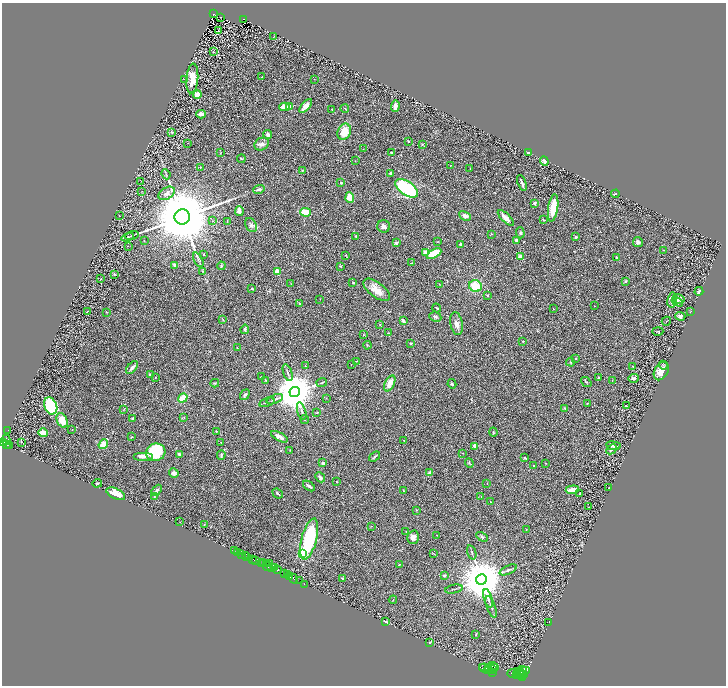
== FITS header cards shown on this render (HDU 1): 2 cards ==
NAXIS1  =                 1448
NAXIS2  =                 1367

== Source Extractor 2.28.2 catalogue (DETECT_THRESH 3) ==
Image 1448 x 1367 px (HDU 1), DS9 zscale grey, zoomed out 1/2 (1 PNG px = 2 x 2 image px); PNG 728 x 688 px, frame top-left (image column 1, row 1366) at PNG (2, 3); each listed source drawn as its Kron ellipse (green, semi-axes under 4 px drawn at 4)
Background 0.499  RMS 0.029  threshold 0.0878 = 3 sigma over >= 5 px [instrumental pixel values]
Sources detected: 319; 44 cannot appear on this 1/2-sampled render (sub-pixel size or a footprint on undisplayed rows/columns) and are neither listed nor drawn; the other 275 listed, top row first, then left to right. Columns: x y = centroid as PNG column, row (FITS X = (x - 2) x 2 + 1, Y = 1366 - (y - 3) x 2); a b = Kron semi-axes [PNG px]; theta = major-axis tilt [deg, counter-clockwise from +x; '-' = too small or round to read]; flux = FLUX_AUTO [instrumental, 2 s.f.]
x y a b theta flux
213 14 3 2 - 110
220 17 2 1 - 1.6
244 19 3 2 - 28
218 31 2 2 - 39
273 37 2 1 - 1.6
214 52 2 1 - 2.3
262 77 2 2 - 4
192 78 15 6 85 84
185 79 2 2 - 2.2
314 79 2 2 - 2.1
197 94 4 3 - 43
306 106 8 4 49 44
395 106 6 3 87 31
284 107 5 4 - 48
290 107 2 2 - 120
345 109 4 2 - 3.5
332 110 2 2 - 6.1
201 114 5 3 - 34
172 132 3 3 - 5.4
344 132 8 6 67 100
268 135 4 4 - 16
408 141 3 2 - 3.6
188 143 2 2 - 2.4
262 144 7 6 - 28
422 145 4 3 - 6.8
363 149 3 2 - 1.9
220 152 3 2 - 2.6
391 153 2 2 - 5.3
529 153 4 2 - 13
241 159 4 2 - 6.3
355 161 2 2 - 2.1
544 161 5 3 - 12
450 166 3 2 - 2.9
201 167 3 3 - 4.5
470 169 3 2 - 2.1
302 170 3 2 - 3.9
391 173 3 3 - 10
166 174 5 3 - 6.5
141 181 3 2 - 1.4
341 183 2 2 - 6.3
522 183 8 2 -69 18
407 188 13 7 -36 570
259 189 6 4 16 12
142 191 2 2 - 2.7
167 193 9 5 31 26
615 194 4 3 - 4.1
350 198 5 4 - 85
535 203 2 2 - 53
553 208 14 5 81 120
239 211 5 2 - 47
306 212 5 3 - 110
119 216 2 1 - 2.1
465 216 6 4 -27 20
182 217 8 7 - 86000
506 218 10 4 -44 44
544 220 3 2 - 4.3
213 221 2 1 - 1.6
227 222 2 2 - 2.2
251 225 7 5 -60 17
384 226 6 6 - 22
520 233 5 4 - 11
491 234 3 3 - 4.1
132 236 7 2 15 7.3
356 236 2 2 - 7.9
128 237 6 2 21 7.3
576 237 3 2 - 8.4
516 240 4 3 - 9.8
144 241 3 2 - 1.9
437 242 2 1 - 2.3
638 242 5 4 - 21
396 243 2 2 - 39
461 245 4 3 - 11
128 246 3 2 - 2.8
664 250 2 2 - 2
425 252 2 2 - 66
203 254 3 2 - 4.1
434 254 8 4 29 170
346 255 4 2 - 2.9
520 257 4 3 - 35
617 258 2 2 - 38
198 260 8 3 -64 11
412 263 2 1 - 3.2
175 265 3 2 - 12
221 266 4 3 - 6.3
340 266 3 2 - 4.1
203 271 3 2 - 4
277 271 2 2 - 180
114 274 4 3 - 4.4
101 279 2 1 - 2
626 281 2 2 - 11
353 283 2 2 - 5.9
291 284 3 2 - 2.9
439 284 3 2 - 3
475 286 6 6 - 140
252 289 2 2 - 19
377 290 16 7 -37 65
699 291 4 2 - 12
487 295 3 2 - 3.9
320 299 2 1 - 1.5
678 299 6 4 -16 34
672 300 7 5 79 42
677 302 6 3 -29 11
300 304 3 2 - 7.9
594 306 2 1 - 1.6
437 308 4 2 - 10
553 309 2 2 - 3.9
87 311 4 2 - 2.3
106 312 2 2 - 2.3
690 312 3 1 - 2.3
680 316 5 4 - 17
435 317 6 5 - 12
223 320 2 2 - 4.9
403 321 3 2 - 18
666 321 5 2 - 2.9
380 324 3 2 - 2.6
457 324 11 6 -79 29
245 329 5 3 - 9
658 331 5 2 - 3.5
388 333 3 3 - 4.8
363 335 3 1 - 2.1
523 341 2 2 - 3.8
411 343 3 3 - 5.7
367 345 4 3 - 4.5
237 348 2 2 - 2.7
576 358 2 2 - 4.6
356 361 3 1 - 1.7
570 362 4 4 - 6.4
351 364 2 1 - 1.6
663 365 4 3 - 5.7
305 366 3 2 - 3
633 366 3 2 - 2.2
132 367 8 4 51 18
661 371 10 6 59 72
288 373 9 3 -72 14
150 375 2 2 - 29
155 377 2 2 - 2.8
261 377 2 2 - 2.4
598 377 2 2 - 7.7
634 378 5 2 - 8.6
265 380 4 2 - 3.3
612 380 2 1 - 1.5
322 382 5 2 - 4.9
586 382 6 3 -40 7
215 383 4 3 - 5.2
390 383 8 5 64 56
452 384 4 2 - 6.4
295 392 5 5 - 27000
245 395 6 3 53 12
183 398 5 3 - 130
326 398 3 2 - 1.6
275 399 9 2 21 12
267 402 8 2 18 7.1
587 403 2 2 - 6.1
51 406 9 6 -68 520
626 406 4 2 - 5.7
565 408 3 2 - 7.4
124 409 4 2 - 3.5
302 411 9 3 -74 14
317 412 3 2 - 3.6
184 417 3 2 - 2.5
133 418 3 3 - 11
305 419 4 2 - 3.4
62 420 8 5 -67 79
72 430 2 2 - 2.2
8 431 2 1 - 8.8
216 431 3 2 - 4.1
43 432 5 3 - 54
493 432 4 3 - 4.8
131 437 3 2 - 3.2
279 437 9 3 -28 28
6 440 5 3 - 1000
404 440 4 2 - 2.5
3 442 3 2 - 780
21 442 2 1 - 2.4
221 443 2 1 - 1.8
103 444 5 4 - 62
7 445 2 2 - 270
9 446 3 2 - 230
475 446 2 2 - 130
613 446 7 3 -8 16
611 449 6 3 43 16
290 450 4 2 - 2.9
156 452 10 8 27 310
463 453 2 1 - 1.6
179 454 4 3 - 18
221 455 5 3 - 7.2
144 456 10 4 0 35
375 457 6 2 36 8.7
525 458 3 2 - 6.1
323 463 3 2 - 13
469 463 5 3 - 4.3
546 463 2 2 - 2.3
534 465 2 2 - 2.1
430 472 2 2 - 42
174 473 5 4 - 21
320 477 5 4 - 20
336 482 2 2 - 2.8
97 483 5 2 - 6.6
487 483 3 2 - 2
309 486 7 2 -36 10
609 488 2 2 - 4.2
157 490 6 3 47 12
403 490 2 2 - 3.2
572 490 7 3 5 56
278 493 6 2 -42 7
580 493 3 2 - 4.4
116 494 10 5 -26 80
481 496 3 2 - 2.5
154 497 3 3 - 3.5
490 501 2 2 - 2
589 507 2 1 - 1.5
416 510 3 3 - 2.9
180 522 2 1 - 20
204 524 3 2 - 2.6
371 526 2 2 - 1.6
526 529 2 1 - 1.6
406 532 2 1 - 2.3
437 535 3 2 - 2.3
413 537 7 5 74 25
482 537 6 3 -32 8
309 539 21 7 76 520
234 551 2 1 - 34
472 552 7 2 -72 7.1
238 553 3 2 - 160
302 553 3 3 - 450
433 553 3 2 - 2.4
242 554 2 2 - 1000
245 555 4 1 - 79
247 556 3 1 - 63
252 559 2 1 - 33
255 560 2 2 - 590
263 562 2 1 - 500
262 564 2 1 - 400
264 564 2 1 - 200
267 564 3 2 - 120
269 564 2 2 - 580
399 565 3 2 - 2.8
268 567 5 3 - 390
271 568 3 1 - 630
275 568 3 3 - 860
277 570 4 2 - 910
508 570 9 3 24 13
284 574 2 2 - 800
287 575 3 2 - 600
444 575 2 2 - 21
290 577 2 2 - 540
342 578 3 3 - 6.8
293 579 5 2 - 69
481 579 5 5 - 36000
299 580 3 1 - 47
304 584 2 1 - 28
454 589 9 2 11 6.5
488 598 9 3 -74 19
393 600 4 2 - 3.6
491 607 11 2 -70 12
385 622 3 2 - 16
549 622 2 1 - 1.2
476 635 2 2 - 7.5
430 642 3 2 - 4.4
493 666 5 4 - 5100
489 667 4 2 - 1800
495 667 3 2 - 1100
483 668 3 2 - 3400
485 668 6 4 -20 7400
487 670 2 2 - 2200
493 670 3 2 - 1900
521 670 5 2 - 1700
492 672 3 2 - 2000
520 672 4 2 - 1700
523 672 7 4 23 5500
513 673 6 3 15 5000
516 674 4 2 - 3700
518 675 3 2 - 2200
523 675 3 2 - 1600
523 678 4 3 - 2500
At the frame edge (FLAGS 8, measured only in part): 1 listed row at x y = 3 442
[44 sub-pixel or undisplayed-footprint detections neither listed nor drawn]